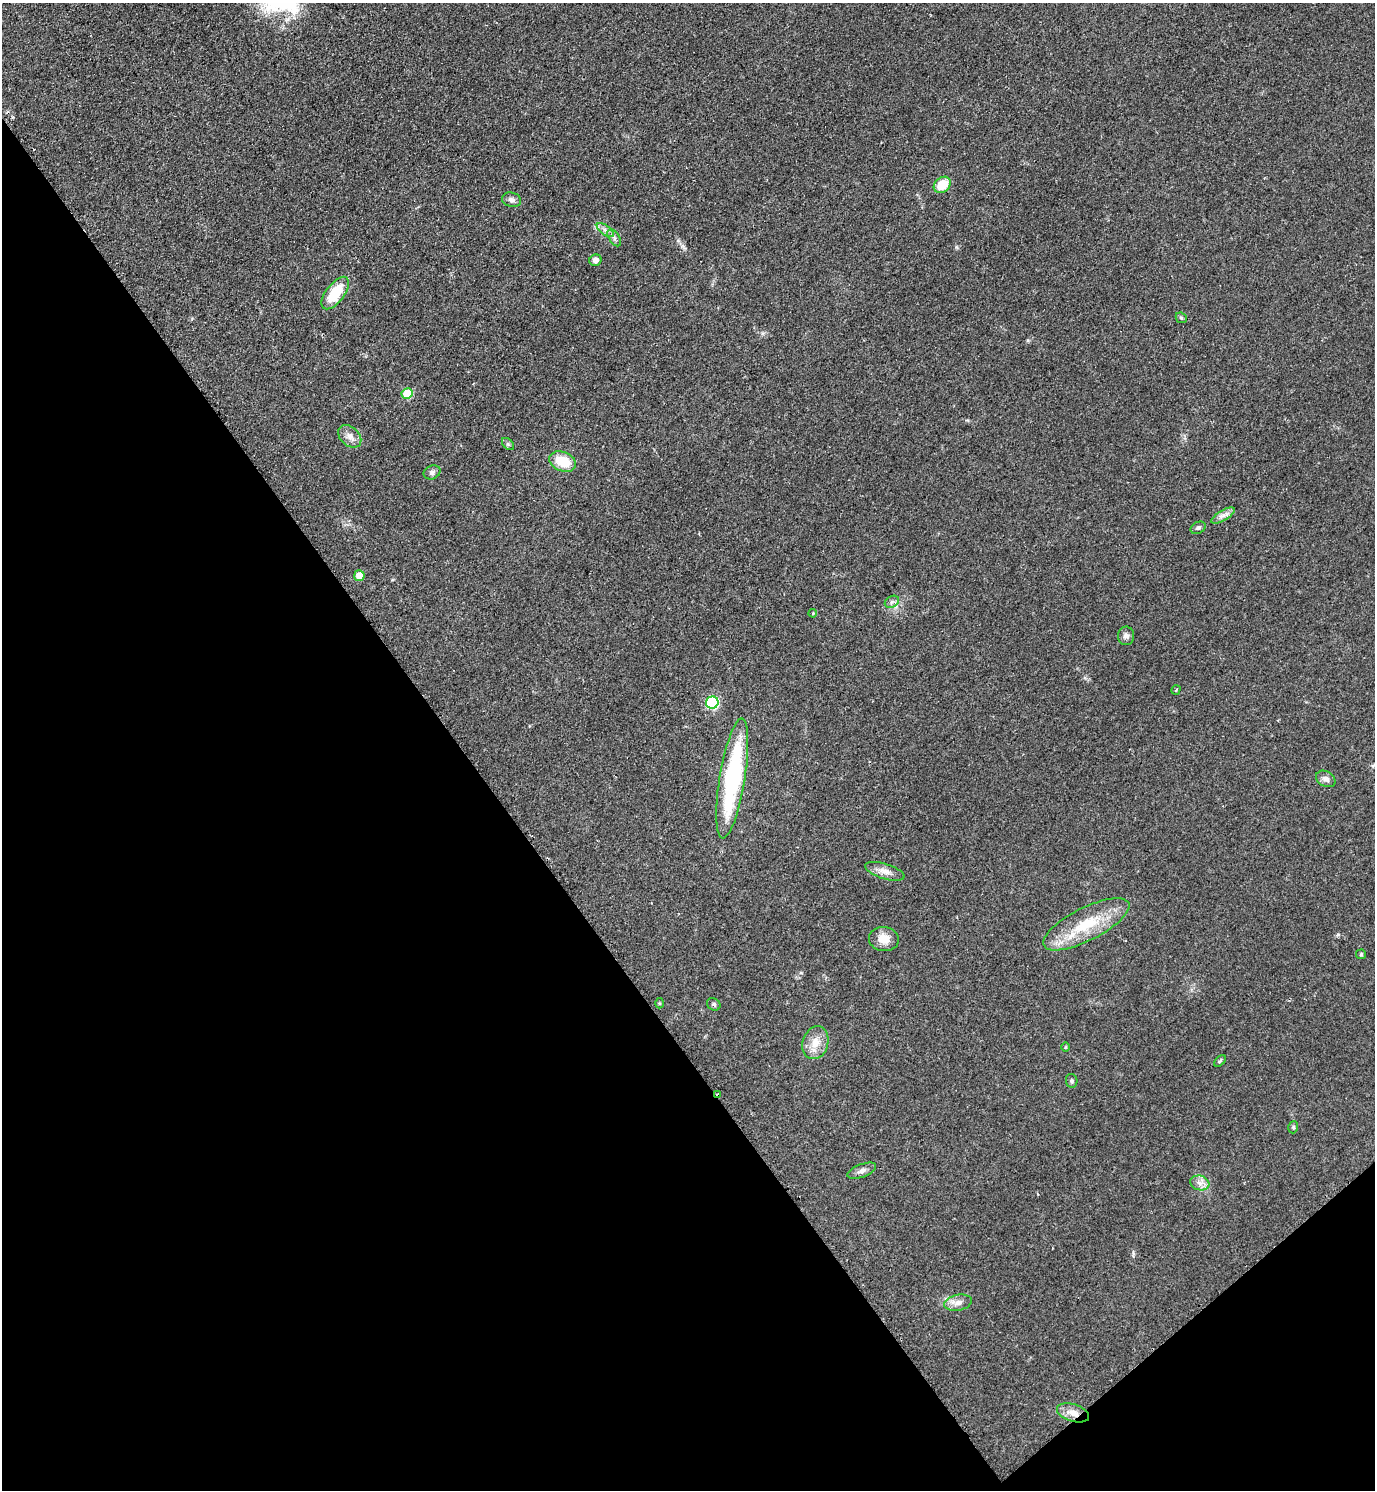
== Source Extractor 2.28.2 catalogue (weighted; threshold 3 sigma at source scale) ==
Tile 14 of 4 x 4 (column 2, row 4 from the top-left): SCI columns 1686-3058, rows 7-1494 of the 5971 x 5974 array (HDU 1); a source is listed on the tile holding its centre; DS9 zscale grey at full resolution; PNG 1377 x 1492 px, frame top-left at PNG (2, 3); each listed source drawn as its Kron ellipse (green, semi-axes under 4 px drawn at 4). Shown black and unused: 37% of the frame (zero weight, under 2 of 3 exposures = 1% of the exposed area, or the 3 px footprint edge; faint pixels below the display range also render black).
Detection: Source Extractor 2.28.2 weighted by HDU 2 'WHT'; one run over the whole footprint, this tile lists its part. Background 0.0798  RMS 0.0076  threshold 0.034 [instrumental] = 3 sigma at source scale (4.5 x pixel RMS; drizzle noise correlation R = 1.50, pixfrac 1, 0.05/0.05 arcsec/px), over >= 5 px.
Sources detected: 38; all 38 listed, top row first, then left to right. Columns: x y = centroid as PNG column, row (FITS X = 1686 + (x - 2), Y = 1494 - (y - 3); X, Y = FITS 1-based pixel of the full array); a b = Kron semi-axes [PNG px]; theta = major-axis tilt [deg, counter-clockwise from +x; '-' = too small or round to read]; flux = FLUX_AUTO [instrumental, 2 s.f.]
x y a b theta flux
942 185 9 7 39 16
511 200 10 7 -16 3.1
605 230 10 5 -36 2.9
614 238 9 5 -58 2.3
595 260 6 5 - 4.3
335 293 19 9 53 25
1181 318 6 5 - 1
407 394 5 5 - 26
350 436 13 9 -44 5.6
508 444 7 4 -45 1.3
563 461 14 9 -21 20
432 472 8 6 25 2.5
1223 515 13 5 32 3.8
1198 528 8 5 27 1.7
359 576 5 5 - 9.3
892 602 7 5 31 1.9
813 613 4 3 - 0.61
1126 636 9 8 - 2.9
1176 690 5 3 - 0.74
712 703 6 6 - 81
732 778 61 12 81 100
1326 779 10 7 -28 3.8
885 871 20 7 -17 6
1086 924 47 16 27 36
884 939 15 12 -9 9.2
1361 954 5 5 - 0.95
659 1003 5 3 - 0.77
714 1004 7 6 - 1.7
815 1043 17 12 73 10
1065 1047 5 3 - 0.76
1220 1061 7 4 45 1
1072 1081 7 5 -80 1.4
718 1095 3 3 - 2.2
1293 1127 6 4 71 1.2
862 1171 15 6 21 3.4
1200 1183 10 7 -16 4.1
958 1303 14 8 10 5.3
1073 1413 16 8 -17 7.9
Overlapping masked pixels (flux is a lower limit): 2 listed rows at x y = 718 1095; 1073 1413
Unlisted compact peaks at least as high as the median listed source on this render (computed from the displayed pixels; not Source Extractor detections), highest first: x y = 1338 934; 956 247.